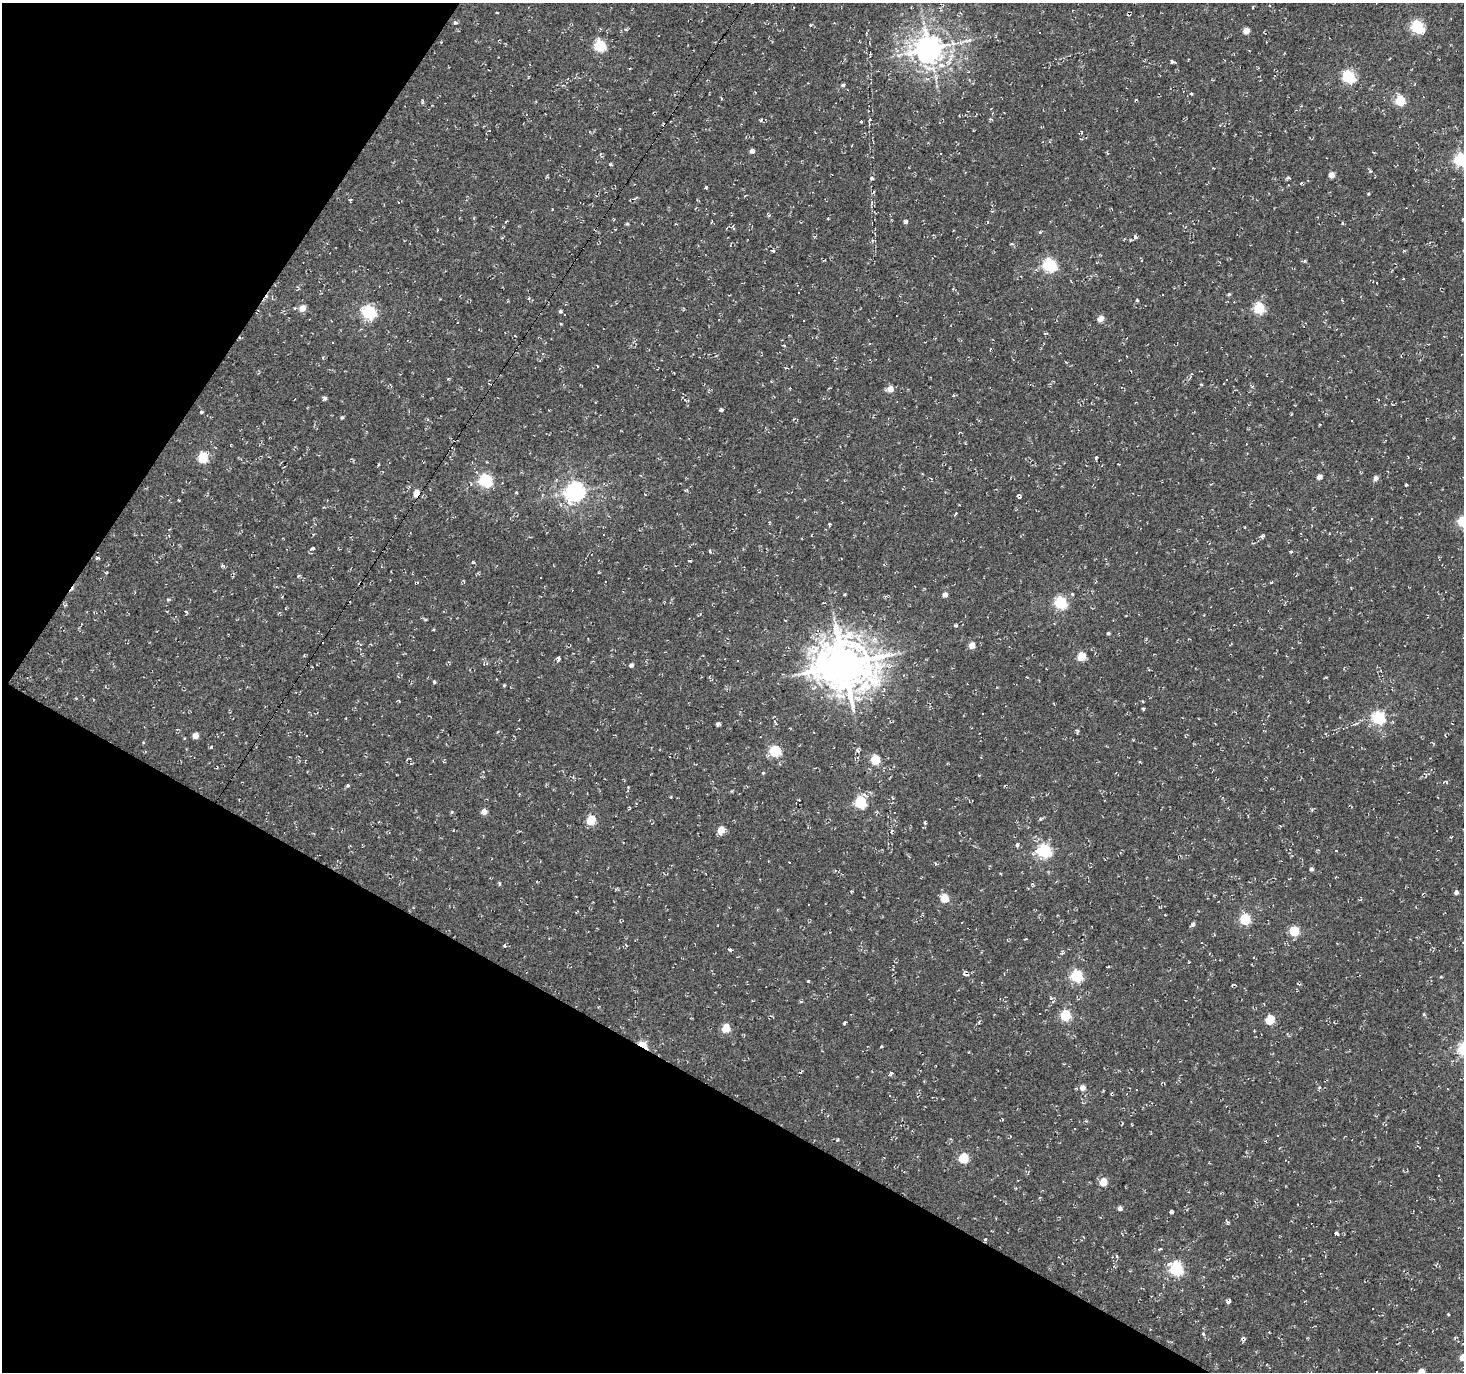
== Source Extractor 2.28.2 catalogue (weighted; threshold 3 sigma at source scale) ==
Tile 9 of 4 x 4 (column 1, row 3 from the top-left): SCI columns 1-1462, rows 1561-2930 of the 5853 x 5930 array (HDU 1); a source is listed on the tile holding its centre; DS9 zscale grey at full resolution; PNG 1466 x 1374 px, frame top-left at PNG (2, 3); no overlay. Shown black and unused: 29% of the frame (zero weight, under 2 of 3 exposures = <1% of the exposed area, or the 3 px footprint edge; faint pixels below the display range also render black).
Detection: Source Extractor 2.28.2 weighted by HDU 2 'WHT'; one run over the whole footprint, this tile lists its part. Background -0.00138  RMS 0.0027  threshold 0.012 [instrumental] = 3 sigma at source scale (4.5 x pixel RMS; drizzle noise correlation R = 1.50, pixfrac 1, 0.0396/0.0396 arcsec/px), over >= 5 px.
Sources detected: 227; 52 cosmic-ray / hot-pixel residue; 1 long thin detection or spike segment (spike, bleed or trail) — not listed; the other 174 listed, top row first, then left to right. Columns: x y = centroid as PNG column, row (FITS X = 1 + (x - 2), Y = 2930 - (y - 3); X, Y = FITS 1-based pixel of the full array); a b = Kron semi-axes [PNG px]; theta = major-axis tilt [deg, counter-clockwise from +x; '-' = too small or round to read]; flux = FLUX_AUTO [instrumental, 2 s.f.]
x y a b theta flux
1417 26 6 5 - 37
1246 31 4 4 - 4.2
600 46 6 5 - 21
929 49 9 8 - 390
1172 61 4 3 - 0.62
1349 77 6 5 - 36
843 85 5 4 - 0.48
1191 93 4 3 - 0.34
1400 100 5 5 - 16
959 116 3 2 - 0.24
761 120 4 3 - 0.46
861 122 3 3 - 0.38
752 151 4 4 - 1.3
941 153 3 3 - 0.96
600 154 5 3 - 0.28
1461 159 6 6 - 45
610 164 4 3 - 0.3
1370 171 5 4 - 0.37
1331 175 4 4 - 3
871 178 4 3 - 0.49
706 187 3 3 - 0.41
1368 194 3 3 - 0.27
399 203 3 2 - 0.39
1463 219 3 2 - 0.29
905 221 5 5 - 0.63
1342 223 5 3 - 0.27
627 224 5 4 - 0.3
1040 232 4 3 - 0.25
1135 237 5 4 - 0.58
1012 244 5 3 - 0.28
773 251 6 2 -4 0.32
1304 261 4 4 - 0.31
1050 265 6 6 - 44
798 292 3 2 - 0.24
1229 294 5 4 - 0.33
529 298 5 3 - 0.23
1137 300 4 3 - 0.3
294 308 4 3 - 0.22
303 308 5 4 - 4.2
1259 308 5 5 - 23
560 311 4 4 - 0.47
369 312 6 6 - 47
564 314 3 3 - 1.7
1100 319 4 4 - 3.2
804 321 3 2 - 0.29
457 323 3 3 - 2
784 345 4 3 - 0.29
1201 385 4 3 - 0.27
890 389 5 4 - 3.7
324 399 5 4 - 0.65
686 400 9 4 -22 0.39
897 402 3 2 - 0.18
721 410 5 3 - 0.43
201 412 4 3 - 0.4
342 417 5 4 - 0.34
1351 421 3 2 - 0.2
1096 457 5 3 - 0.37
203 458 6 5 - 19
379 464 3 3 - 0.35
1319 477 5 4 - 1.7
1376 478 5 5 - 1.3
485 481 6 6 - 42
1406 485 4 3 - 0.29
575 491 7 7 - 140
516 493 3 3 - 0.32
417 494 5 5 - 4.8
1019 496 5 3 - 0.74
956 513 4 3 - 0.29
1462 521 5 5 - 18
830 524 5 3 - 0.25
1262 536 7 4 22 0.59
312 548 6 5 - 0.6
709 551 5 3 - 0.32
1291 552 4 3 - 0.3
97 558 4 3 - 0.55
689 561 3 3 - 0.25
473 562 4 3 - 0.26
299 576 5 4 - 0.31
1271 582 4 2 - 0.25
1072 594 4 4 - 0.28
945 595 4 4 - 1.8
168 599 5 3 - 0.33
1061 603 5 5 - 33
186 612 4 2 - 0.32
1126 615 4 2 - 0.18
425 619 5 3 - 0.29
956 626 6 4 -7 0.39
433 629 4 2 - 0.24
1108 633 4 3 - 0.41
972 645 4 4 - 3.3
1081 656 5 5 - 10
559 658 5 3 - 0.74
738 660 3 2 - 0.3
844 664 17 14 -12 1200
631 665 4 4 - 0.8
434 682 4 4 - 0.35
504 685 3 3 - 0.4
1143 708 3 3 - 0.41
982 713 3 3 - 0.56
1379 718 6 6 - 37
776 723 8 4 -57 0.56
718 724 4 3 - 0.66
195 735 4 4 - 3
307 735 2 2 - 0.21
211 747 3 3 - 0.81
775 751 6 5 - 23
858 751 6 4 -46 0.48
875 760 5 5 - 13
1140 762 4 3 - 0.26
411 764 4 3 - 0.24
217 767 3 2 - 0.23
763 773 4 4 - 0.29
1446 782 4 3 - 0.26
348 785 5 4 - 0.39
628 787 3 3 - 0.41
860 802 6 5 - 24
1312 809 5 3 - 0.31
452 812 5 4 - 0.31
484 812 4 4 - 2.7
1040 819 5 4 - 0.49
591 820 5 5 - 12
925 823 4 3 - 0.48
721 830 5 5 - 5
891 832 6 4 81 0.45
1451 837 4 3 - 0.24
1017 844 6 3 44 0.37
1044 851 6 6 - 47
1336 851 3 3 - 2.7
789 862 3 2 - 0.33
1311 869 4 4 - 0.77
500 884 5 3 - 0.38
1456 892 5 4 - 0.86
944 898 5 5 - 6.8
1245 919 5 5 - 20
962 922 3 3 - 0.42
1193 924 5 4 - 0.75
1294 931 5 5 - 13
730 950 4 4 - 0.39
1062 953 5 3 - 0.33
1076 976 6 6 - 30
1441 977 5 3 - 0.21
808 981 3 3 - 1.3
801 1001 5 3 - 0.28
1053 1001 6 5 - 0.54
1424 1014 4 4 - 0.3
1065 1015 5 5 - 21
1270 1020 5 5 - 12
979 1022 5 3 - 0.31
844 1023 5 3 - 0.35
726 1028 5 5 - 9
643 1045 8 4 -29 12
881 1046 3 3 - 0.26
891 1073 6 3 -16 0.38
1082 1087 5 5 - 2.2
1136 1090 3 3 - 1.6
889 1095 3 2 - 0.21
1075 1129 3 3 - 0.55
1278 1136 3 2 - 0.21
837 1140 4 3 - 0.26
963 1158 5 5 - 16
1439 1175 3 2 - 0.29
1103 1182 5 4 - 6.1
1120 1208 4 4 - 1.1
1171 1212 4 3 - 0.62
1227 1222 7 3 -55 0.38
1336 1233 4 3 - 3
985 1239 4 3 - 0.4
1160 1249 5 3 - 0.36
1116 1256 4 3 - 0.76
1176 1269 6 6 - 44
1229 1301 7 3 66 0.7
1203 1334 5 4 - 0.33
1462 1357 4 4 - 3.2
1421 1372 5 4 - 3
Overlapping masked pixels (flux is a lower limit): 4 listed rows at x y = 417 494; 1019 496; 643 1045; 985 1239
Isophote crosses this tile's border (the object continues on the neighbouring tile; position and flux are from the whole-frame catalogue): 5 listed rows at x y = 1461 159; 1463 219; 1462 521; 1462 1357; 1421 1372
Unlisted compact peaks at least as high as the median listed source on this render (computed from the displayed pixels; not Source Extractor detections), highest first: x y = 455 23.